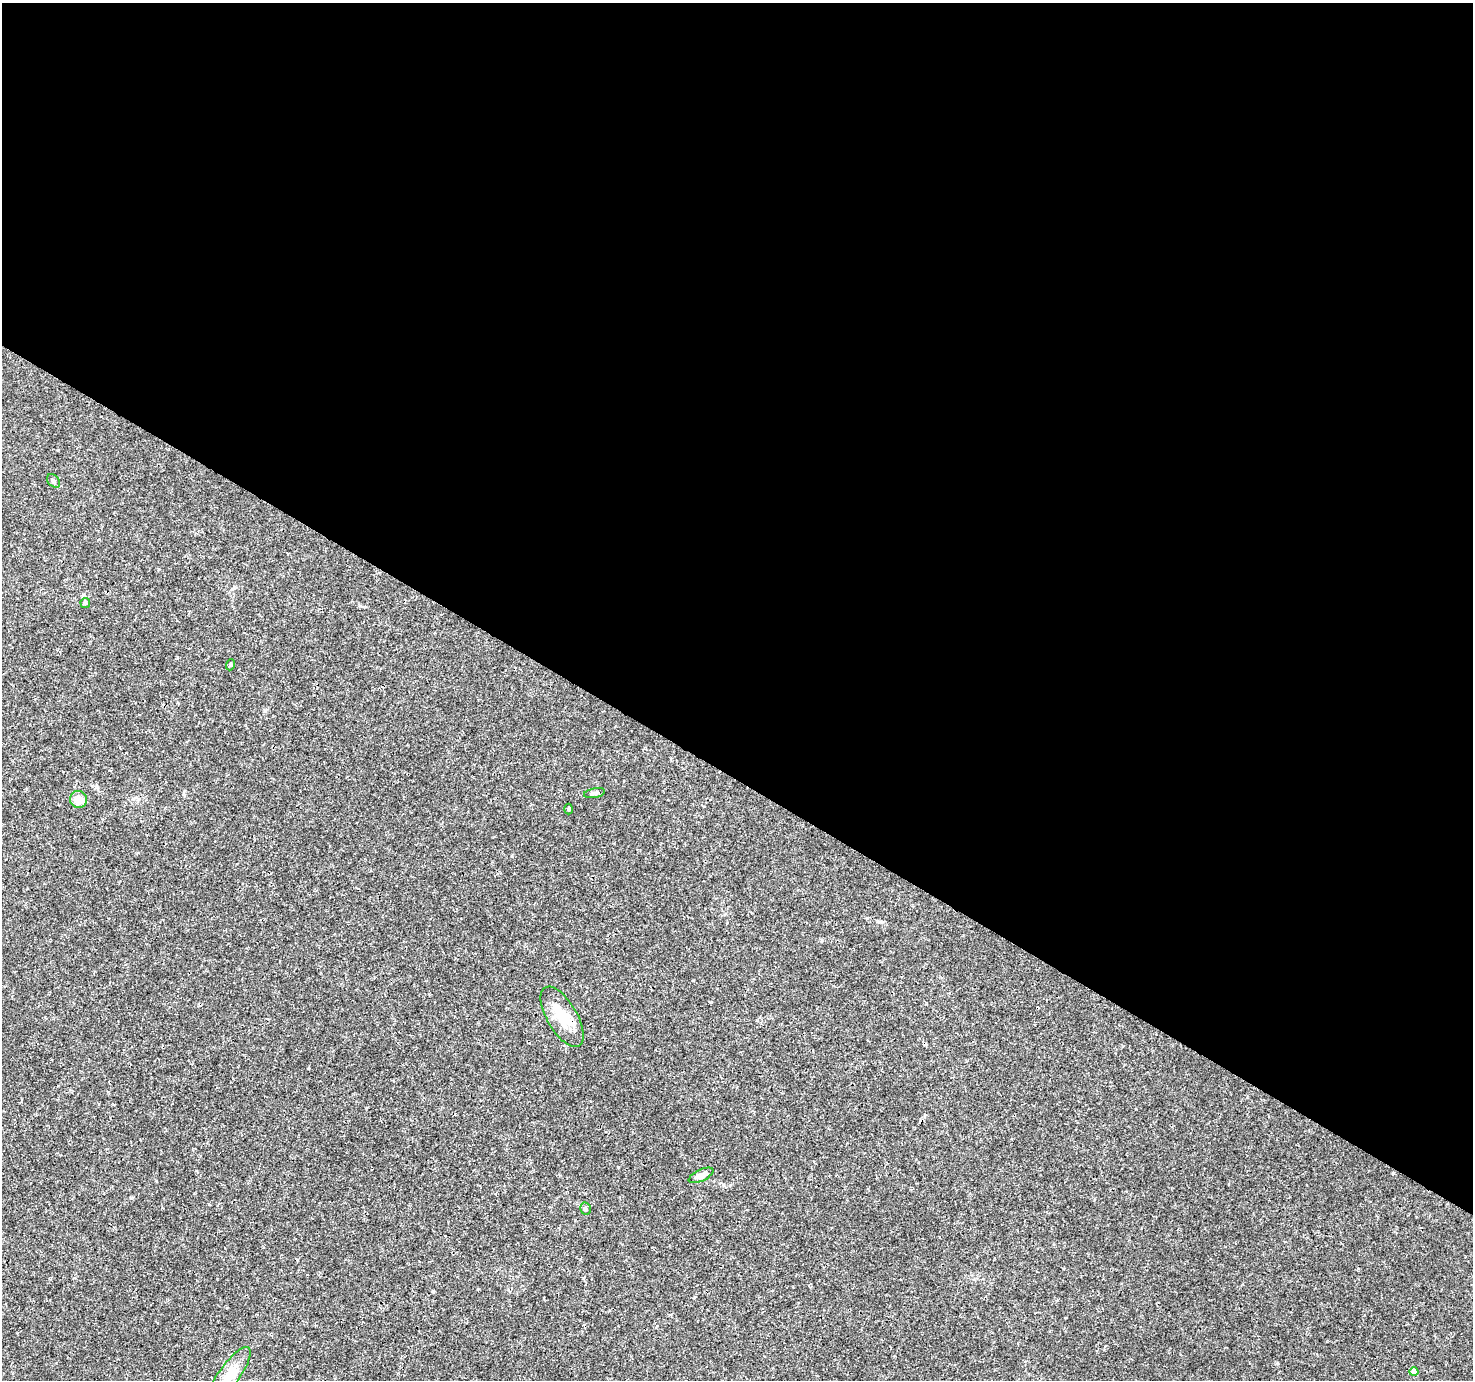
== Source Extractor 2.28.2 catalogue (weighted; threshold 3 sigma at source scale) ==
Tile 3 of 4 x 4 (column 3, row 1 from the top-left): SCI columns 2942-4412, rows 4323-5700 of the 5890 x 5957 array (HDU 1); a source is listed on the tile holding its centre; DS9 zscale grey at full resolution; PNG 1475 x 1382 px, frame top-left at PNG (2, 3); each listed source drawn as its Kron ellipse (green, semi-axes under 4 px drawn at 4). Shown black and unused: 56% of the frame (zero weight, under 3 of 4 exposures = <1% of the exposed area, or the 3 px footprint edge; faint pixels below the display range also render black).
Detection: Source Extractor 2.28.2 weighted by HDU 2 'WHT'; one run over the whole footprint, this tile lists its part. Background 0.0162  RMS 0.0015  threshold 0.00687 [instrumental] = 3 sigma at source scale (4.5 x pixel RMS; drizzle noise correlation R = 1.50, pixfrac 1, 0.0396/0.0396 arcsec/px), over >= 5 px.
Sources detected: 12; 1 cosmic-ray / hot-pixel residue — neither listed nor drawn; the other 11 listed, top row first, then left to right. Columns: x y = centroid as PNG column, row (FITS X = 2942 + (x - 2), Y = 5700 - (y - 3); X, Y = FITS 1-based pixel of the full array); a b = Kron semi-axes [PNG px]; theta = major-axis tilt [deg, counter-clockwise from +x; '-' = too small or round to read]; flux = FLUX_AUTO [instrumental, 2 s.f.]
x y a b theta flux
54 481 8 5 -51 0.3
85 603 5 5 - 0.2
230 665 6 3 71 0.17
594 793 10 5 11 0.4
78 799 8 8 - 1.9
568 809 5 3 - 0.15
562 1017 34 15 -60 3.9
701 1175 13 5 26 1.1
585 1209 6 5 - 0.26
1414 1372 4 4 - 1.4
228 1376 35 10 55 2.8
Overlapping masked pixels (flux is a lower limit): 1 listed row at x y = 562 1017
Unlisted compact peaks at least as high as the median listed source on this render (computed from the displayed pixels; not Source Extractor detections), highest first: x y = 131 1198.